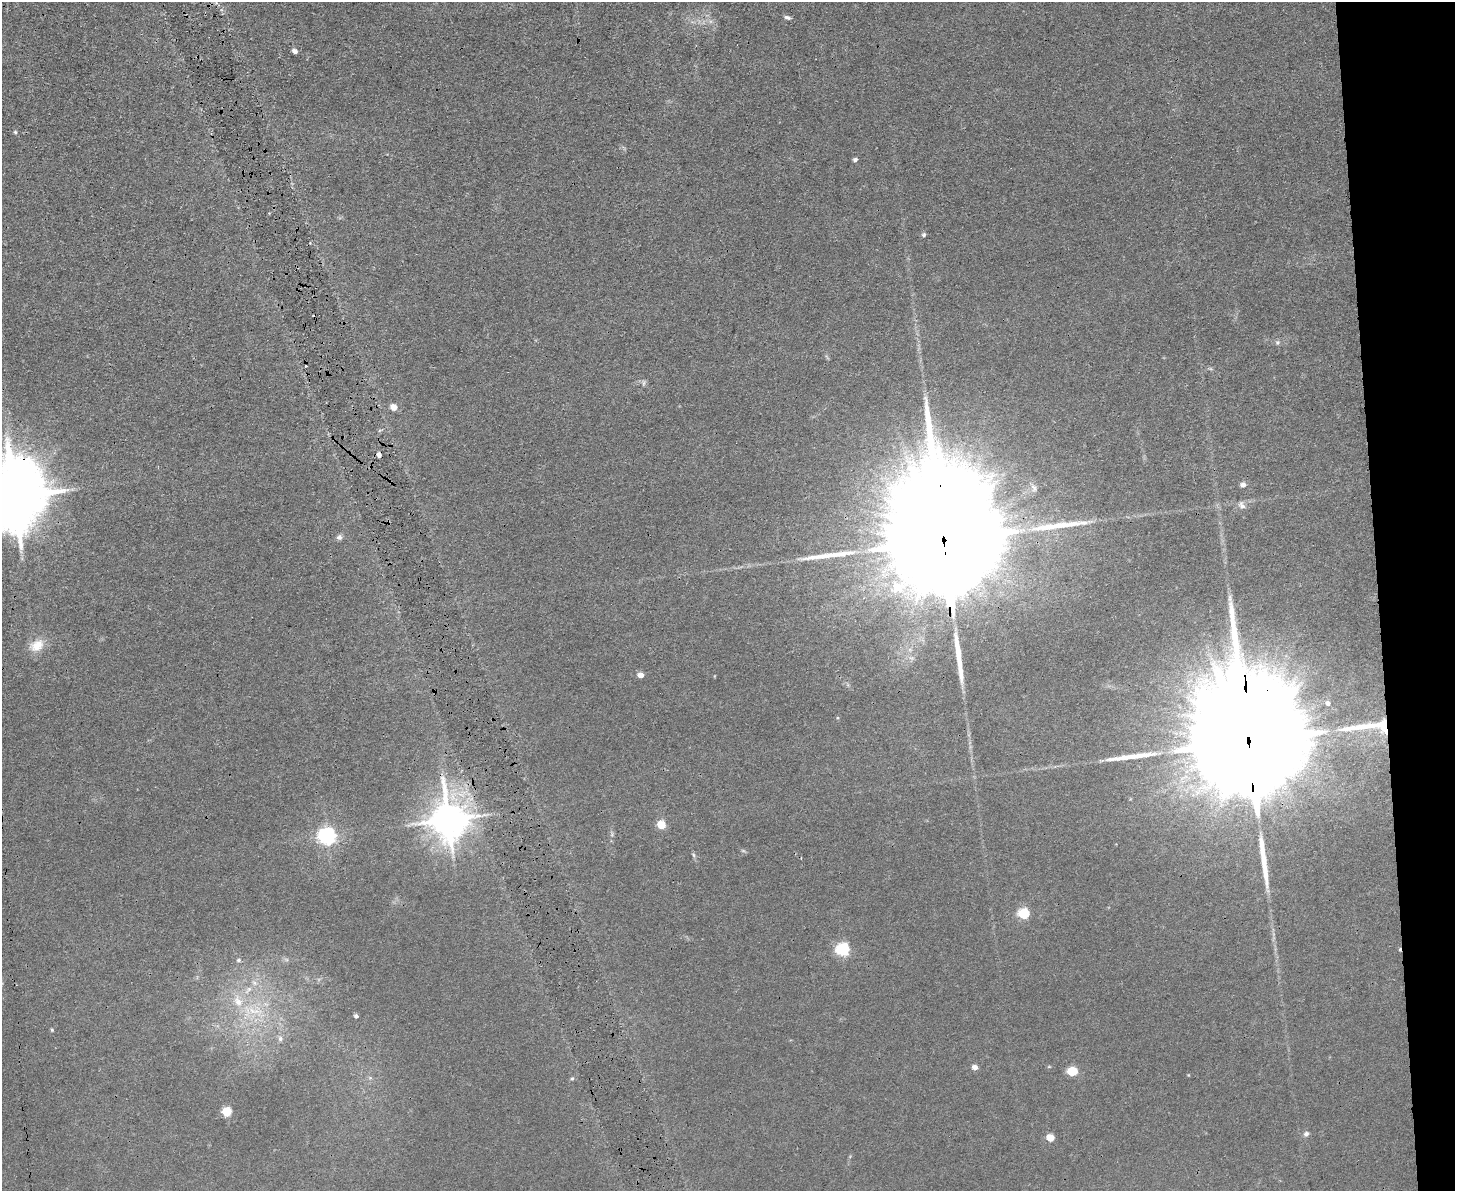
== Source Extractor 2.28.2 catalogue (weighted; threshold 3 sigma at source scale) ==
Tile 9 of 3 x 4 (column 3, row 3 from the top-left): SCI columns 3037-4489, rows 1190-2378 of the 4732 x 4757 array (HDU 1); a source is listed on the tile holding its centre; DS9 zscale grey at full resolution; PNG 1457 x 1193 px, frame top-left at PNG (2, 2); no overlay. Shown black and unused: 5% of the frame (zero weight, under 3 of 4 exposures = <1% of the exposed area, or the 3 px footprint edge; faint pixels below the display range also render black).
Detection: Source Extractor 2.28.2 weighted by HDU 2 'WHT'; one run over the whole footprint, this tile lists its part. Background 0.0426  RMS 0.0052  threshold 0.0232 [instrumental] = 3 sigma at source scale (4.5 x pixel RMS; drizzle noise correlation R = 1.50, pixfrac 1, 0.05/0.05 arcsec/px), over >= 5 px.
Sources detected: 55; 2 too faint to see at this stretch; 3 cosmic-ray / hot-pixel residue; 6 long thin detections or spike segments (spike, bleed or trail) — not listed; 1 inside a brighter listed object's ellipse — not listed separately; the other 43 listed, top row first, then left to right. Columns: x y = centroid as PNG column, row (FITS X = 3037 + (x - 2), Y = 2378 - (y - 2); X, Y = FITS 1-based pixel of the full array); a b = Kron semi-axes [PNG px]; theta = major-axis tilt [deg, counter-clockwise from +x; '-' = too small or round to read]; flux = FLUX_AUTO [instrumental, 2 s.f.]
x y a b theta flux
787 17 9 5 -17 1.5
295 51 6 5 - 1.8
15 132 5 4 - 0.74
855 160 5 4 - 1.6
924 235 6 5 - 1
1277 342 7 6 - 1.3
1210 368 7 4 -19 0.79
644 383 9 5 73 1.2
394 407 5 5 - 8.1
379 455 4 4 - 2.7
1243 485 6 6 - 2.4
1034 488 12 7 -67 2.3
14 496 19 16 86 5200
1242 505 12 8 -57 2.8
339 537 7 7 - 1.7
944 545 85 21 -86 63000
37 645 21 15 30 8.9
641 675 5 4 - 4.9
1328 703 6 5 - 1.9
1383 726 18 14 -29 13
1248 739 72 21 -86 60000
448 819 12 11 - 1500
661 825 5 5 - 21
327 836 7 6 - 220
693 855 8 5 -70 0.98
1024 913 6 5 - 51
843 949 6 6 - 97
286 959 7 4 -19 1
238 960 5 5 - 0.98
248 990 15 6 48 4.2
238 1001 19 10 -71 8.6
256 1011 21 7 -12 7.1
356 1016 4 4 - 1.4
52 1030 5 4 - 0.68
280 1039 8 6 -89 1.5
975 1067 5 5 - 3.8
1049 1067 6 3 -18 0.53
1072 1071 6 5 - 33
370 1078 6 5 - 0.93
572 1078 6 5 - 0.81
227 1111 5 5 - 28
1306 1134 8 6 32 1.6
1050 1138 5 5 - 15
Overlapping masked pixels (flux is a lower limit): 6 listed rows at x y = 379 455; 14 496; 944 545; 1383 726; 1248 739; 448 819
Isophote crosses this tile's border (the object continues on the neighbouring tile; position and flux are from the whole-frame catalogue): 1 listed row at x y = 14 496